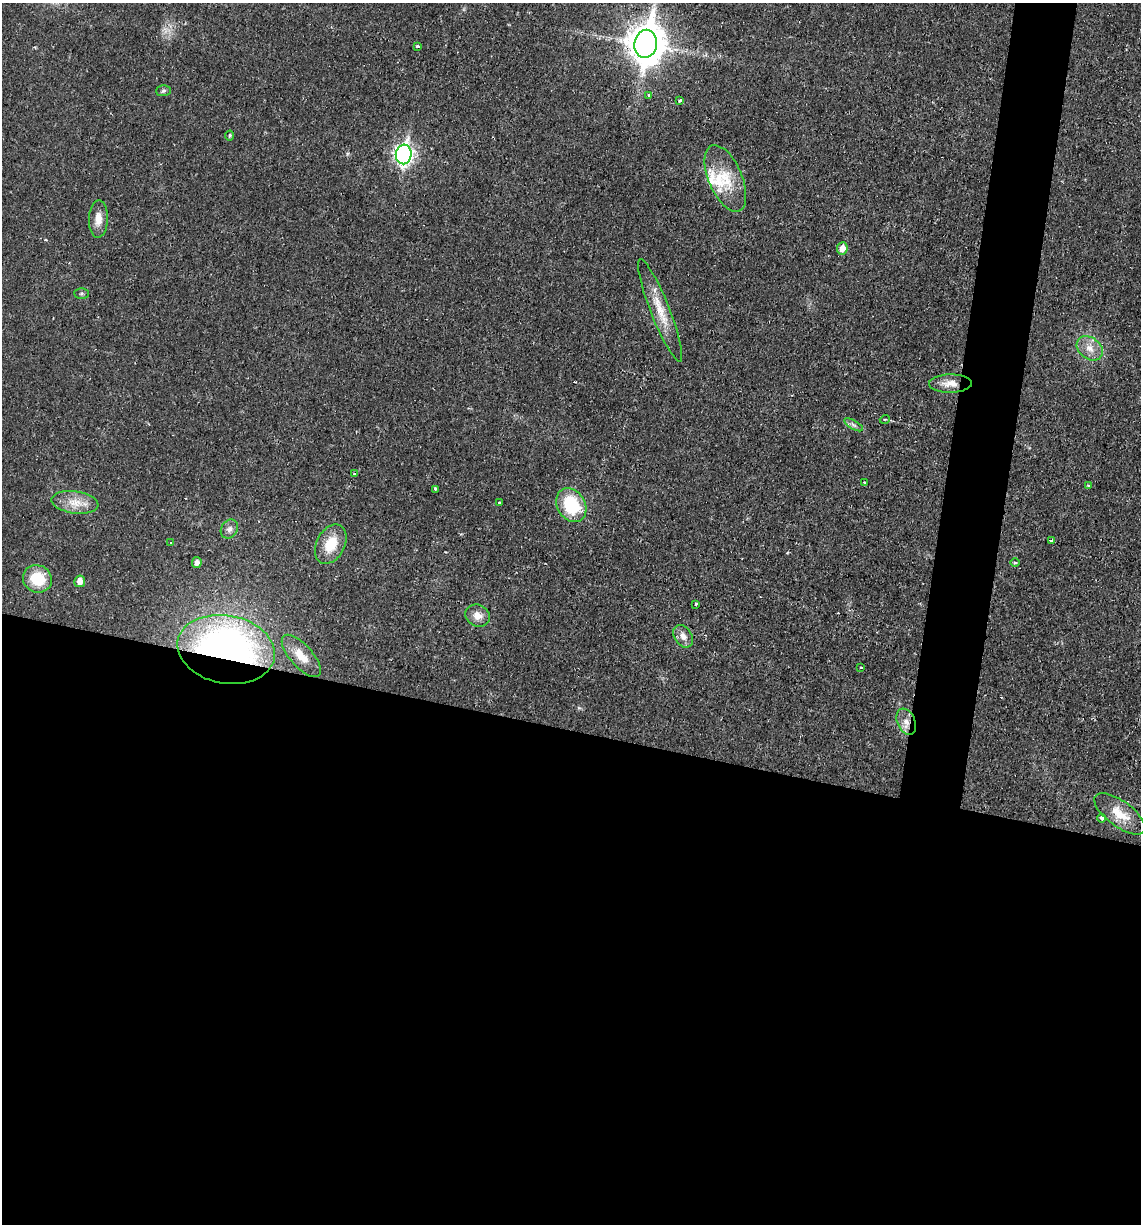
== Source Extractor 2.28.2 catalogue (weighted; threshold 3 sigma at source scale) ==
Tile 14 of 4 x 4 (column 2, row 4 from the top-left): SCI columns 1254-2392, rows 1-1222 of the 4907 x 4888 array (HDU 1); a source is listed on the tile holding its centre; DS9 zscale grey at full resolution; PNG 1143 x 1226 px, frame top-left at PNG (2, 3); each listed source drawn as its Kron ellipse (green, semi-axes under 4 px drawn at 4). Shown black and unused: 44% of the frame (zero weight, under 2 of 3 exposures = <1% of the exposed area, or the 3 px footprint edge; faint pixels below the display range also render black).
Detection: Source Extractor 2.28.2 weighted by HDU 2 'WHT'; one run over the whole footprint, this tile lists its part. Background 0.0287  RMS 0.0049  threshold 0.0221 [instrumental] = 3 sigma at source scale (4.5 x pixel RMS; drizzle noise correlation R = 1.50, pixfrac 1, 0.05/0.05 arcsec/px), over >= 5 px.
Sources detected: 45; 3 cosmic-ray / hot-pixel residue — neither listed nor drawn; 2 inside a brighter listed object's ellipse — not listed separately; the other 40 listed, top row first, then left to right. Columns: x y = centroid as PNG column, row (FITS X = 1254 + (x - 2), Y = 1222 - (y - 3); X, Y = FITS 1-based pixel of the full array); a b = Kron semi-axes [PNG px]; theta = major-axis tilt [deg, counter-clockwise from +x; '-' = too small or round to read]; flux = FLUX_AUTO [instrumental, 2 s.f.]
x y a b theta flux
646 44 14 11 81 1100
417 46 3 3 - 1.3
163 91 7 5 3 1
649 95 3 3 - 3.6
679 101 4 3 - 1.7
230 135 5 4 - 0.81
404 154 10 8 83 190
725 178 35 16 -67 16
98 219 19 9 88 5
842 248 6 5 - 4.2
82 293 7 5 1 0.92
660 310 55 9 -68 12
1090 348 14 10 -37 5.3
950 384 21 9 1 5.8
885 419 5 3 - 0.4
854 425 11 3 -29 1.2
355 474 3 3 - 0.97
864 483 3 3 - 0.64
1088 486 3 2 - 0.47
435 489 3 3 - 0.63
75 502 23 11 -7 7.8
499 502 3 2 - 0.44
571 505 18 14 -59 26
229 529 10 8 57 2.1
1051 541 4 3 - 1.7
171 542 3 3 - 6.2
331 544 21 14 62 12
197 562 5 5 - 2.2
1015 562 5 3 - 0.61
37 579 15 13 -27 15
80 581 6 5 - 3.7
696 604 3 3 - 3.9
477 616 13 10 -27 4.3
683 636 12 8 -56 3.4
226 649 49 34 -11 230
301 656 26 11 -48 8.7
861 667 3 3 - 2
906 722 13 9 -68 4.2
1120 814 30 12 -36 10
1101 818 4 3 - 2
Overlapping masked pixels (flux is a lower limit): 2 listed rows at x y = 226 649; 906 722